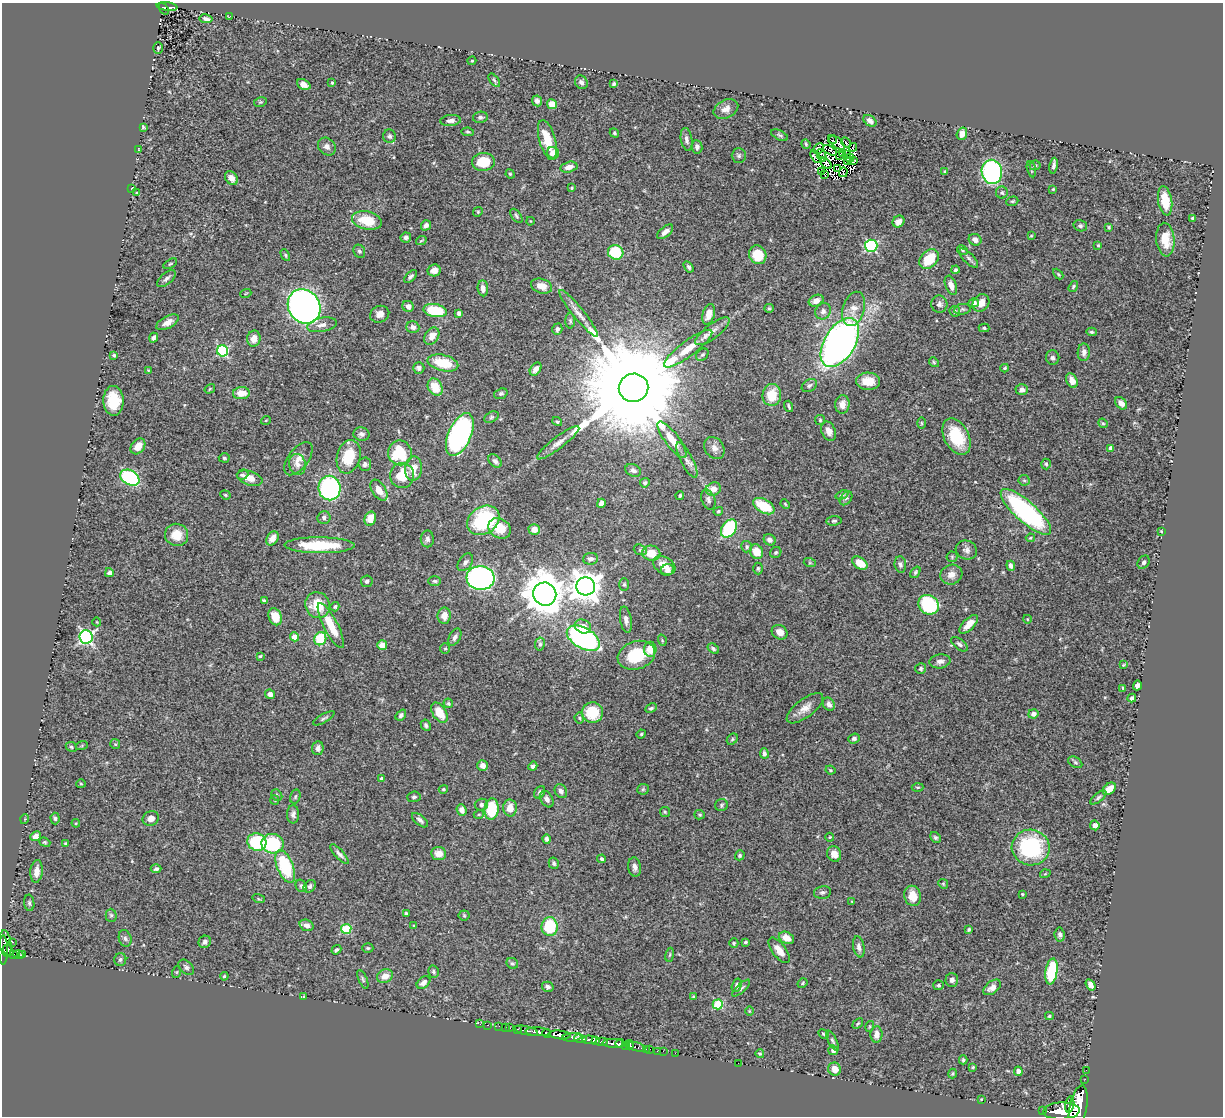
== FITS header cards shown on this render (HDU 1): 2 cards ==
NAXIS1  =                 1221
NAXIS2  =                 1114

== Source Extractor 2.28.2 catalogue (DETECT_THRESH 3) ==
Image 1221 x 1114 px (HDU 1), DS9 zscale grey, 1 PNG px = 1 image px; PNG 1225 x 1118 px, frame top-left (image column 1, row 1114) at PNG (2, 3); each listed source drawn as its Kron ellipse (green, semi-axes under 4 px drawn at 4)
Background 0.574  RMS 0.019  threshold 0.058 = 3 sigma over >= 5 px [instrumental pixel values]
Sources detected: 460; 9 with non-positive FLUX_AUTO (blend fragments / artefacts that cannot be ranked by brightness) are neither listed nor drawn; the other 451 listed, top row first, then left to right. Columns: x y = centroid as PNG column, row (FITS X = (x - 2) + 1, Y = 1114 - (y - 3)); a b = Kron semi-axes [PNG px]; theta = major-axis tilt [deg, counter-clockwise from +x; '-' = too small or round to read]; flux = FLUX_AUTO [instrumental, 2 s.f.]
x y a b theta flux
167 7 10 3 -7 100
164 9 6 3 -53 110
230 17 4 2 - 1.1
206 19 6 4 -9 3.9
158 48 6 4 88 1.8
472 61 4 3 - 1.3
494 80 8 4 -54 2.3
581 82 7 6 - 4.8
332 83 4 3 - 1.5
304 84 7 5 -24 7.3
614 84 3 3 - 2.7
537 101 5 5 - 3.4
260 102 6 4 11 1.7
552 104 5 4 - 19
726 109 13 9 27 8.9
480 117 7 5 9 3.3
450 121 10 5 4 4.9
870 121 7 5 -37 5.9
143 127 4 4 - 2.3
468 132 6 4 -9 1.9
614 133 5 4 - 1.7
962 134 6 5 - 8.3
779 135 9 4 -26 2.8
389 136 6 6 - 3.8
687 139 11 5 -80 4.8
547 140 20 8 -74 29
833 140 4 2 - 1.9
836 142 10 5 -40 1.3
846 142 6 3 -47 4.5
806 144 5 4 - 1.5
327 147 9 8 - 5.8
697 147 7 5 -81 4.5
853 147 4 2 - 2
819 148 6 4 48 2.3
139 150 4 3 - 1.4
830 150 7 2 -29 0.47
553 153 6 5 - 12
843 154 3 2 - 1.2
846 154 4 2 - 0.9
822 155 6 3 -65 1.7
839 155 3 2 - 0.34
739 156 7 7 - 2.8
816 157 7 4 -58 2.8
850 158 4 3 - 2.8
848 160 4 2 - 1.5
854 161 3 2 - 1.9
483 162 11 9 5 33
826 163 7 3 -44 2.3
1035 165 5 5 - 1.7
1053 166 8 4 81 4.1
569 167 9 5 13 7.4
838 169 3 2 - 0.81
1031 169 8 4 -76 2.1
821 171 3 2 - 1.8
843 172 5 2 - 0.73
945 172 3 3 - 1.8
992 172 12 10 -80 200
510 174 5 4 - 1.5
824 174 2 2 - 1.2
231 178 7 5 -50 8.7
572 188 3 2 - 1.3
132 189 3 2 - 1.5
1053 189 4 4 - 1.3
137 193 4 3 - 1.6
1002 193 6 6 - 2.5
1012 201 6 4 19 1.7
1165 201 15 7 -81 30
478 212 5 4 - 1.7
516 216 8 4 -54 2.5
1193 218 4 3 - 2.1
367 220 15 9 -13 33
530 221 4 3 - 0.8
899 222 6 5 - 7
426 225 5 4 - 5
1080 226 7 5 -17 3.2
1109 227 4 3 - 1.6
665 232 9 5 39 6.5
1031 236 3 3 - 1.2
406 237 5 5 - 4.3
975 240 6 5 - 6.1
1165 240 17 9 -85 23
421 241 5 3 - 1.1
1098 245 4 3 - 1.6
871 246 6 6 - 150
962 250 6 4 -29 1.8
359 251 7 5 -63 2.5
616 252 8 7 - 49
285 255 6 4 -62 1.6
758 255 9 8 - 31
969 258 12 5 -46 3.6
929 259 11 8 45 35
170 264 7 3 30 1.5
689 267 6 4 -57 3.1
434 270 7 6 - 8.8
955 270 4 4 - 2.4
1058 274 6 3 -45 1.5
411 277 8 4 45 3.4
166 279 11 5 41 4.2
951 285 10 5 -69 9.1
542 286 11 7 -18 10
1073 286 6 4 53 1.8
483 288 8 5 -84 6
246 293 5 3 - 1.2
816 301 8 5 22 9.4
974 303 5 4 - 4.9
981 303 9 7 52 12
939 304 8 8 - 4.9
304 306 18 15 -55 870
408 306 6 5 - 6.8
769 308 5 4 - 1.6
854 309 17 10 73 14
962 309 8 5 9 2.4
435 311 12 6 -10 59
823 311 8 7 - 5.4
955 311 5 5 - 1.8
459 313 4 4 - 4
578 313 30 5 -51 11
380 314 10 8 24 7.9
709 314 10 6 73 13
570 321 7 4 90 2.5
167 322 12 6 28 10
322 325 15 7 12 8.2
413 327 6 5 - 5.1
984 328 5 4 - 1.9
557 329 6 5 - 3.4
712 331 21 7 37 11
1091 332 5 4 - 2.2
432 336 9 6 57 11
154 338 5 3 - 3.2
254 339 8 6 77 10
840 342 27 15 59 670
688 349 29 7 37 27
223 351 5 5 - 150
1084 352 9 6 89 6.2
114 355 4 4 - 1.9
702 355 7 5 43 2.1
1053 358 7 6 - 3.7
934 362 5 4 - 1.7
443 363 16 8 -14 37
419 368 6 5 - 4.1
1005 368 4 3 - 1.9
536 369 7 5 53 7.3
148 370 3 2 - 1
868 381 12 8 -1 20
1072 381 8 5 -64 8.6
809 386 8 6 33 2.8
435 387 9 7 -60 24
634 388 15 14 - 54000
210 389 5 4 - 1.4
1022 390 6 5 - 5.7
241 393 8 6 4 16
501 394 7 5 20 2.5
772 395 11 9 85 29
113 401 15 10 -88 36
1121 403 7 5 -46 8.1
842 404 9 7 83 8.1
789 406 6 2 -70 2
491 417 7 5 27 2.5
266 420 5 3 - 1
820 420 5 5 - 1.8
557 422 5 4 - 1.8
921 423 5 3 - 1.2
1103 423 5 4 - 1.7
829 431 10 7 -67 8
361 434 8 6 -13 3.8
460 434 23 11 66 360
956 437 19 12 -63 51
672 440 22 7 -53 18
558 443 26 6 37 11
138 446 9 6 50 15
714 448 12 9 -54 7.7
1111 448 4 4 - 10
400 453 12 12 - 54
349 457 17 11 74 37
224 458 5 4 - 2
298 459 19 10 53 12
687 460 19 6 -62 8.2
495 461 8 5 -46 3.7
297 464 10 8 -75 7.2
365 464 7 6 - 3.3
1046 464 5 4 - 2.4
413 468 12 8 84 20
633 470 8 6 -25 4.3
243 475 6 5 - 2.5
402 475 12 12 - 28
130 478 10 7 -30 150
250 478 13 7 -17 14
1024 480 6 5 - 2.1
645 483 5 4 - 2.9
330 488 12 11 - 210
713 489 7 6 - 13
379 490 11 6 -57 15
225 495 5 4 - 1.7
842 495 7 4 23 2.3
680 496 4 3 - 1.8
846 498 8 5 52 2.8
708 500 10 6 -69 4.8
601 503 5 4 - 6.8
785 504 5 3 - 1.3
764 506 12 6 -30 41
718 511 5 4 - 1.9
1026 512 32 10 -42 230
324 517 6 6 - 3.5
370 519 7 5 68 18
483 520 17 13 34 120
834 521 7 4 6 2.6
499 528 12 9 -28 25
534 529 5 5 - 12
729 529 10 7 56 99
1161 531 4 3 - 1.3
177 535 12 11 - 23
272 538 8 5 56 11
1030 538 4 4 - 1.4
427 539 8 6 -89 4.2
770 540 6 5 - 5.7
319 545 35 8 0 59
747 547 5 5 - 2.6
640 550 6 5 - 2.3
966 550 11 9 -25 5.9
756 552 7 6 - 21
776 552 6 5 - 2.2
651 553 9 7 -10 18
952 557 5 5 - 1.9
591 559 7 6 - 4.8
465 562 10 6 54 5
1144 562 7 5 57 3.3
810 563 6 4 -18 1.6
860 563 8 5 -34 22
664 565 12 8 -31 13
900 565 8 5 -83 3.5
1011 566 5 4 - 4.6
758 568 6 4 -90 1.9
667 570 7 5 28 5.2
915 572 6 4 54 2.2
109 573 4 4 - 4.4
951 575 11 10 - 10
481 578 14 12 -6 430
367 581 6 5 - 3.3
435 581 6 5 - 2.6
624 584 6 5 - 2.4
586 586 9 9 - 1900
545 594 12 11 - 3000
264 600 4 3 - 2.1
318 605 13 12 - 32
929 605 11 9 -34 91
335 607 5 4 - 1.8
444 616 8 6 83 12
275 617 9 6 -67 21
1027 619 4 3 - 0.89
626 620 13 5 -80 6
97 622 4 3 - 0.93
969 624 12 5 46 14
331 625 25 7 -63 32
583 626 8 6 -23 11
780 632 8 7 - 8.5
86 637 7 7 - 250
295 637 4 4 - 20
455 637 9 5 61 4.5
583 638 18 10 -30 270
320 639 7 6 - 54
662 640 6 3 -73 1.3
540 644 6 5 - 3
959 644 9 5 -38 4
382 645 5 5 - 12
445 649 5 4 - 1.7
650 649 7 6 - 20
713 649 6 4 -36 2.5
636 655 19 14 18 55
260 656 4 3 - 1.4
940 661 10 7 8 5.6
1123 665 4 3 - 1.1
921 669 5 5 - 2.7
1137 685 5 4 - 3.9
1123 688 4 4 - 1.6
270 694 5 4 - 6.3
1132 698 4 4 - 3.6
448 703 5 4 - 2.4
829 704 7 5 -55 5
651 708 6 4 26 2.6
805 708 22 9 37 13
439 713 11 6 -58 23
592 713 10 10 - 41
1033 714 5 4 - 5.7
401 715 6 4 51 2.9
324 718 12 3 30 2.4
579 718 5 4 - 1.8
426 725 6 5 - 2.9
641 734 5 4 - 1.4
854 738 6 5 - 3.1
732 739 6 5 - 1.9
115 744 5 5 - 1.7
82 745 6 4 20 1.4
71 747 6 4 -24 2.1
318 748 7 5 83 5.3
764 753 5 4 - 4.2
1075 762 7 5 -30 2.5
483 765 5 5 - 7.5
533 766 5 4 - 3.7
830 770 5 3 - 1.7
382 779 4 3 - 5
81 784 5 3 - 1.4
918 787 6 3 1 1.2
443 789 4 4 - 1.6
643 789 6 5 - 2.2
1109 789 7 5 41 12
561 791 7 6 - 5.7
540 792 6 5 - 2.6
277 795 6 5 - 1.8
295 797 7 5 74 2.1
414 797 6 5 - 2.7
1098 797 10 4 38 2.7
547 799 9 6 -62 5.6
275 800 5 4 - 1.5
481 805 7 6 - 4
721 805 6 6 - 2.5
510 808 8 7 - 14
492 809 11 7 85 56
462 810 6 5 - 7.6
665 812 5 5 - 1.7
293 814 9 6 89 4.5
479 814 5 3 - 1.3
700 815 5 4 - 1.8
55 818 6 4 -88 2.5
151 818 8 7 - 8.7
25 819 5 3 - 1
420 820 9 5 -40 4.7
76 823 4 4 - 1.5
1095 825 5 4 - 7.2
36 836 6 4 25 6.4
830 837 4 4 - 1.1
935 837 6 5 - 2.6
547 839 5 4 - 3.2
45 842 6 4 -21 1.8
257 842 9 8 - 74
66 844 4 3 - 2.5
273 844 11 9 -12 96
1031 848 19 18 - 120
339 854 12 4 -48 4.6
439 854 7 6 - 12
834 854 8 6 -60 11
740 855 5 4 - 2.3
602 859 4 4 - 2.4
554 863 6 5 - 2.5
285 866 17 8 -68 79
635 867 10 6 -82 5.6
156 869 5 4 - 3.4
36 871 11 6 84 10
1045 874 5 3 - 1.1
943 884 5 4 - 1.5
301 886 6 5 - 2.6
310 886 7 5 53 3.4
822 892 8 6 11 3.5
1022 894 3 3 - 1.2
913 896 10 8 -75 21
259 899 6 4 -18 1.7
852 902 4 3 - 1.1
29 903 8 5 -83 3.3
406 913 4 3 - 1.9
111 915 6 5 - 2.5
464 915 5 5 - 1.7
307 925 7 5 -20 7
414 926 3 2 - 1.1
550 927 9 8 - 59
346 929 5 5 - 75
969 929 4 3 - 1.9
1060 935 7 5 -83 3.2
125 938 8 6 -73 3.5
786 938 8 5 -26 13
13 942 3 3 - 16
205 942 6 6 - 4.5
745 942 3 3 - 1.7
734 943 5 4 - 1.8
6 944 13 5 -83 150
859 947 10 5 -78 5.9
368 948 5 4 - 1.8
3 950 15 5 90 420
8 950 6 5 - 270
336 950 5 3 - 2.7
779 950 15 7 -53 12
14 954 3 3 - 54
23 954 3 3 - 43
18 955 5 3 - 87
670 955 7 3 81 1.7
120 959 6 6 - 2.8
512 963 6 5 - 2.3
186 967 9 6 -43 3.5
1051 971 13 6 82 74
177 972 6 4 71 1.4
433 972 6 5 - 2.3
224 976 4 3 - 1.3
385 976 8 6 24 12
363 979 10 4 -67 2.4
952 980 7 6 - 4.7
423 982 8 5 38 6.8
802 983 5 3 - 1.5
737 985 7 4 72 4.2
939 985 5 5 - 2.3
1091 985 6 4 -56 5.9
548 987 6 5 - 3.6
992 987 10 6 38 9
741 988 11 4 43 3
693 996 4 4 - 1.9
303 997 4 2 - 0.92
718 1004 5 5 - 69
749 1011 5 3 - 1.1
1049 1016 4 3 - 1.9
858 1023 6 3 42 1.6
480 1024 2 2 - 4.8
488 1025 3 2 - 11
499 1026 2 2 - 5.9
870 1026 5 3 - 1.4
505 1027 2 2 - 6
509 1028 3 3 - 29
518 1029 3 2 - 57
526 1031 12 3 -13 200
538 1032 13 4 -3 800
547 1033 5 3 - 300
824 1034 6 4 -28 1.7
876 1034 8 6 86 8.8
560 1035 11 4 -6 1100
572 1037 9 4 6 350
580 1039 6 3 -9 260
589 1040 7 3 -4 260
596 1040 4 3 - 150
602 1041 6 3 0 57
832 1041 11 4 -61 2.5
620 1043 4 3 - 260
614 1044 12 3 -4 780
626 1045 4 3 - 390
629 1045 5 4 - 610
636 1047 9 3 -16 100
646 1049 2 2 - 12
650 1049 2 2 - 7.9
833 1050 5 4 - 3.3
657 1051 2 2 - 6.7
663 1051 2 2 - 10
675 1053 2 2 - 8.1
760 1054 4 4 - 1.6
963 1060 4 4 - 1.9
738 1063 2 2 - 17
973 1067 3 2 - 1.2
835 1069 7 6 - 11
1086 1070 2 2 - 5.8
1018 1071 5 4 - 5.4
952 1074 5 3 - 1.6
1085 1079 2 2 - 4
981 1099 2 2 - 0.79
1070 1104 8 4 82 570
1078 1107 22 8 78 3000
1043 1111 3 3 - 100
1061 1111 18 8 2 2500
At the frame edge (FLAGS 8, measured only in part): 2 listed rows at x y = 3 950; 1078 1107
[9 non-positive-flux detections neither listed nor drawn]